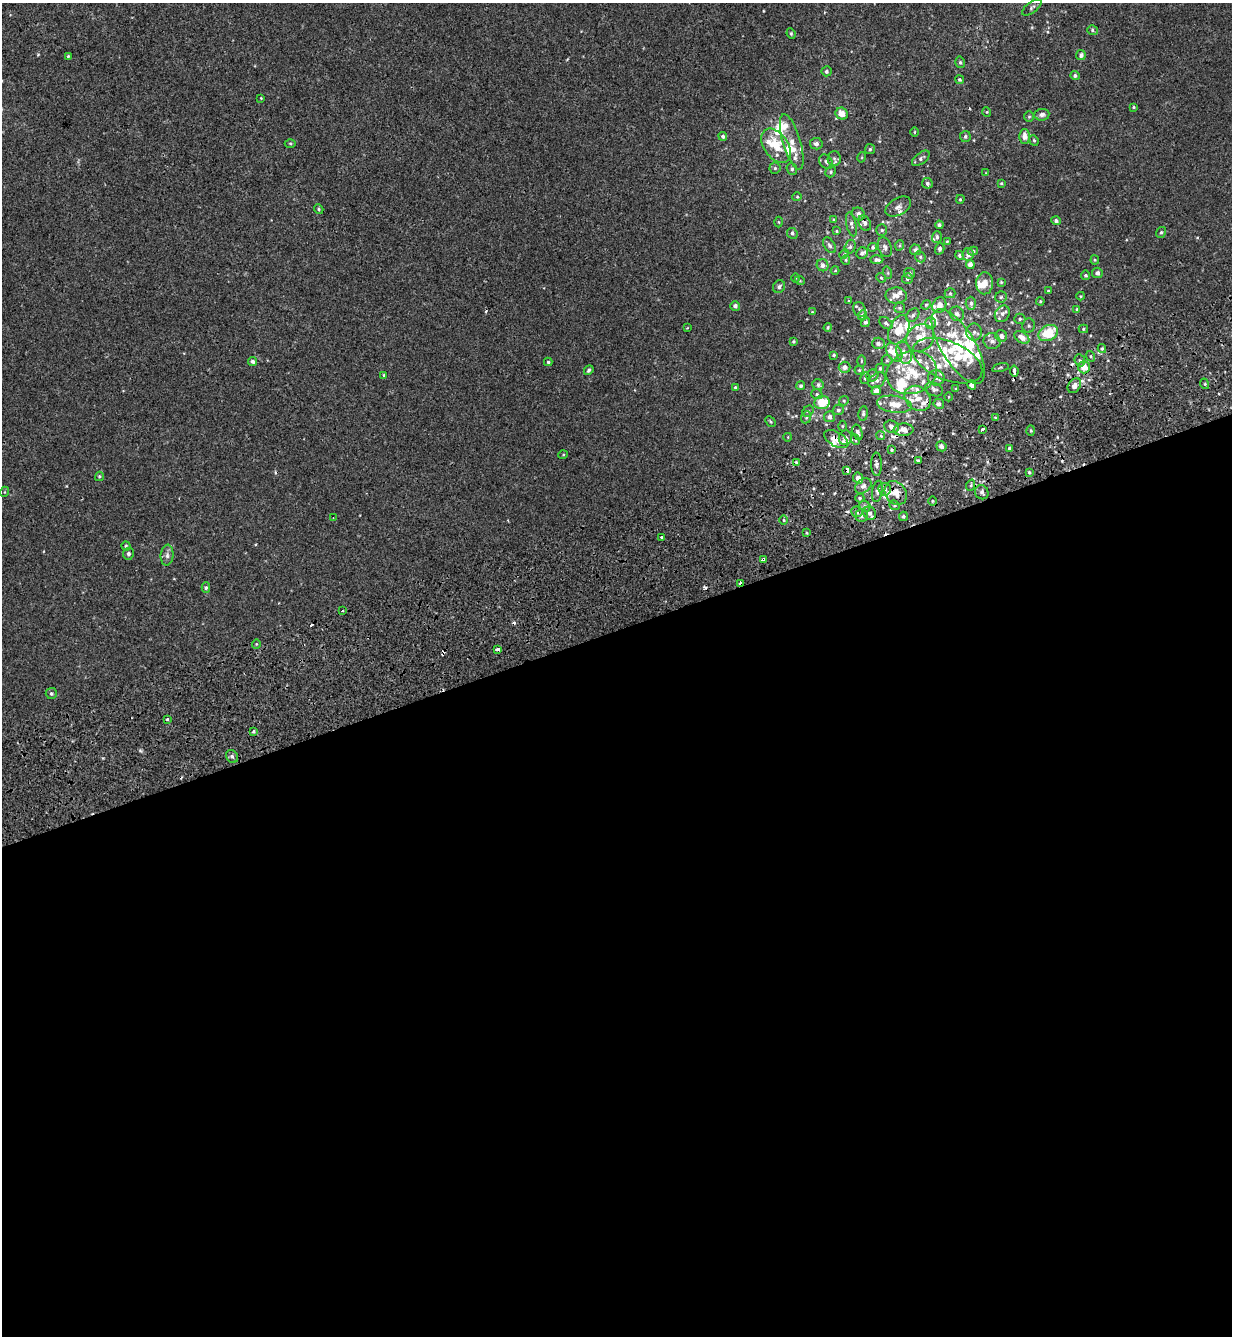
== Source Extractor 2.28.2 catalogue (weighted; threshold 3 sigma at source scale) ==
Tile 15 of 4 x 4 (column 3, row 4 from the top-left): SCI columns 2705-3934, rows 153-1486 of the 5460 x 5640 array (HDU 1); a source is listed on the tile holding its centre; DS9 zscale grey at full resolution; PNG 1234 x 1338 px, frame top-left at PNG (2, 3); each listed source drawn as its Kron ellipse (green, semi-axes under 4 px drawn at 4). Shown black and unused: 53% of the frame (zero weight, under 2 of 3 exposures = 11% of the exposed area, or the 3 px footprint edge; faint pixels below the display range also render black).
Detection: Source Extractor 2.28.2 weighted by HDU 2 'WHT'; one run over the whole footprint, this tile lists its part. Background -1.86e-04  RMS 0.0033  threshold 0.0147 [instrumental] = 3 sigma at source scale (4.5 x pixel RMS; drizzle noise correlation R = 1.50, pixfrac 1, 0.0396/0.0396 arcsec/px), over >= 5 px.
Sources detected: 285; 2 inside a brighter object's white glare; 13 cosmic-ray / hot-pixel residue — neither listed nor drawn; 50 inside a brighter listed object's ellipse — not listed separately; the other 220 listed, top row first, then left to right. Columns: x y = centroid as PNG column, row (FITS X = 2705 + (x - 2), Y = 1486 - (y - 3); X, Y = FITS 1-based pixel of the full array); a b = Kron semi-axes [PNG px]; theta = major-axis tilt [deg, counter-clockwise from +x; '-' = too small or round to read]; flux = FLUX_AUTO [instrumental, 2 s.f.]
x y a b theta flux
1032 7 11 5 37 0.86
1092 30 5 4 - 0.51
791 34 5 4 - 0.44
1081 55 5 4 - 1.2
68 56 4 4 - 0.38
960 62 6 4 -75 0.49
826 71 5 5 - 0.64
1075 76 4 4 - 0.61
960 80 4 4 - 0.48
261 98 3 3 - 0.23
1133 107 3 3 - 0.34
987 112 5 3 - 0.26
842 114 6 5 - 3.3
1042 115 7 6 - 1.3
1029 117 5 5 - 0.48
915 132 5 3 - 0.27
723 136 4 4 - 0.74
965 136 5 5 - 0.61
1024 136 7 5 -90 2.4
1034 140 5 4 - 0.41
792 142 29 9 -73 4.5
290 143 5 3 - 0.36
816 144 6 5 - 1.1
776 146 19 12 -54 8.4
870 149 5 5 - 0.46
862 157 5 3 - 0.28
834 158 7 6 - 0.87
921 158 10 5 38 0.92
826 162 8 6 -51 0.85
775 168 5 5 - 0.56
792 169 6 5 - 0.7
831 172 6 5 - 0.57
986 173 3 3 - 0.22
927 183 5 5 - 0.76
1001 183 4 3 - 0.37
797 197 5 4 - 0.35
960 199 4 3 - 0.36
898 207 14 8 30 1.7
319 209 5 4 - 0.45
858 214 7 6 - 1.3
834 220 3 3 - 0.31
1056 221 5 4 - 0.81
779 222 5 3 - 0.29
865 223 8 5 -64 0.92
851 224 12 5 -78 0.83
939 225 4 4 - 0.75
882 230 5 5 - 0.51
836 231 4 4 - 0.31
1161 232 6 5 - 0.54
792 233 5 5 - 0.66
937 237 6 5 - 0.77
947 242 4 3 - 0.3
829 245 9 5 -57 0.75
900 245 5 3 - 0.3
850 247 7 5 74 0.69
873 247 5 4 - 0.54
885 247 10 6 -71 1.1
940 249 5 4 - 0.64
915 250 5 5 - 0.93
973 251 5 4 - 0.55
862 253 6 5 - 0.79
844 254 5 4 - 0.34
968 254 6 5 - 1.6
960 255 5 4 - 0.65
920 257 6 5 - 0.61
846 260 5 4 - 0.34
877 260 7 4 0 0.86
1095 260 4 4 - 0.34
970 264 4 4 - 1.7
823 265 6 5 - 1.1
835 270 4 4 - 0.3
888 273 6 4 -72 0.37
909 273 5 5 - 0.67
1097 273 5 5 - 1.2
1086 275 5 4 - 0.53
796 278 5 3 - 0.28
881 278 5 4 - 0.4
907 278 5 5 - 0.79
800 281 5 3 - 0.26
1001 282 4 3 - 0.32
985 283 11 8 87 2.4
779 287 7 6 - 0.85
1048 291 3 3 - 0.26
950 293 5 5 - 0.46
896 295 10 8 -1 2.1
1081 296 4 4 - 0.32
1001 297 6 5 - 0.55
849 301 4 3 - 0.27
1040 301 4 3 - 0.35
971 303 6 5 - 0.77
926 305 5 4 - 0.41
939 305 8 6 62 2.7
735 306 5 4 - 0.94
900 308 5 5 - 0.55
1077 309 4 4 - 0.37
859 310 8 6 -71 0.89
812 312 4 3 - 0.23
957 314 7 6 - 1.3
1002 314 9 7 59 1.3
863 315 5 4 - 1.4
913 315 8 5 47 0.78
1020 319 5 5 - 0.57
865 322 5 4 - 0.86
886 323 7 5 -40 0.71
931 323 6 5 - 1.1
1029 326 7 6 - 0.73
828 327 4 3 - 0.4
687 328 4 3 - 0.22
1083 329 5 4 - 0.44
899 330 15 9 68 6.1
974 332 8 7 - 1.1
1048 333 10 7 27 11
1001 336 6 5 - 1.4
1022 337 8 5 -35 2.5
920 338 15 13 43 5.8
793 341 3 3 - 0.38
992 341 8 8 - 1.5
878 343 6 6 - 1
958 346 42 17 -58 14
1102 348 4 4 - 0.42
894 352 10 7 -55 4.1
904 353 11 7 -73 2.2
834 355 4 3 - 0.44
1090 356 5 3 - 0.39
887 360 5 5 - 0.55
1080 360 6 5 - 0.7
253 361 4 4 - 0.85
861 361 5 3 - 0.32
947 361 37 19 -23 11
548 362 4 4 - 0.43
845 367 6 5 - 1.3
1084 367 6 5 - 4.2
880 368 5 4 - 0.46
1000 368 8 3 15 0.36
589 370 5 4 - 0.65
859 370 4 4 - 0.41
1014 371 5 3 - 20
912 373 25 21 17 12
384 375 4 4 - 0.43
872 375 6 5 - 0.79
865 378 6 4 77 0.59
936 378 8 7 - 1.4
877 380 9 6 39 1.2
1205 384 5 3 - 0.32
818 385 6 5 - 0.72
972 385 5 4 - 1.4
801 386 4 4 - 0.73
1074 386 8 6 55 1.8
735 387 3 3 - 0.37
934 389 9 6 -24 1
956 389 4 3 - 0.38
876 391 4 4 - 2.2
817 394 6 4 -20 0.47
949 397 4 3 - 0.32
917 398 14 11 -41 3.8
844 401 5 4 - 0.39
822 402 8 6 17 7.3
894 404 17 8 -7 3.7
939 404 5 5 - 0.97
838 410 5 5 - 0.66
808 411 6 5 - 0.5
863 413 7 4 84 0.67
806 417 6 5 - 0.55
829 417 5 5 - 1.1
996 418 3 3 - 0.45
770 421 6 3 -46 0.37
843 426 5 3 - 0.3
892 427 7 6 - 1.4
983 429 4 3 - 2.8
904 430 10 6 4 2.6
1031 431 5 4 - 0.45
858 432 8 4 -74 0.94
881 436 4 3 - 0.38
788 437 4 3 - 0.22
845 438 7 6 - 1.2
836 439 13 7 -30 3.3
856 440 5 3 - 0.31
941 446 5 4 - 1.2
1009 449 3 3 - 0.98
891 450 4 3 - 0.38
563 455 5 3 - 0.26
918 460 3 3 - 0.42
796 462 4 4 - 0.4
876 464 12 5 -88 0.99
847 470 4 3 - 2.6
1029 472 3 3 - 0.49
99 476 5 4 - 0.46
858 478 6 5 - 1.9
971 485 6 3 71 0.41
863 486 9 6 37 1.6
885 489 6 6 - 1
877 491 11 5 81 0.98
4 492 5 3 - 0.27
982 492 7 6 - 0.94
896 493 12 10 -55 3.6
860 498 4 4 - 0.46
932 501 5 3 - 0.33
895 505 5 4 - 0.5
865 506 6 5 - 0.66
857 512 6 5 - 0.72
870 513 7 6 - 1
862 516 6 6 - 1.1
903 516 5 4 - 0.54
333 518 3 3 - 0.25
784 520 5 3 - 0.31
807 533 3 3 - 0.34
661 537 3 3 - 1.1
126 546 4 4 - 0.45
128 554 6 5 - 0.64
167 555 10 6 84 1.2
763 560 4 4 - 2.4
740 583 4 3 - 1.2
206 588 5 4 - 0.56
342 611 2 2 - 0.32
256 644 5 3 - 0.29
498 649 4 3 - 2.4
51 693 5 5 - 0.63
167 719 3 2 - 0.41
253 731 3 3 - 0.46
232 756 7 5 -53 0.82
Overlapping masked pixels (flux is a lower limit): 7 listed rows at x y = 1014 371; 1074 386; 836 439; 847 470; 896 493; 763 560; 740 583